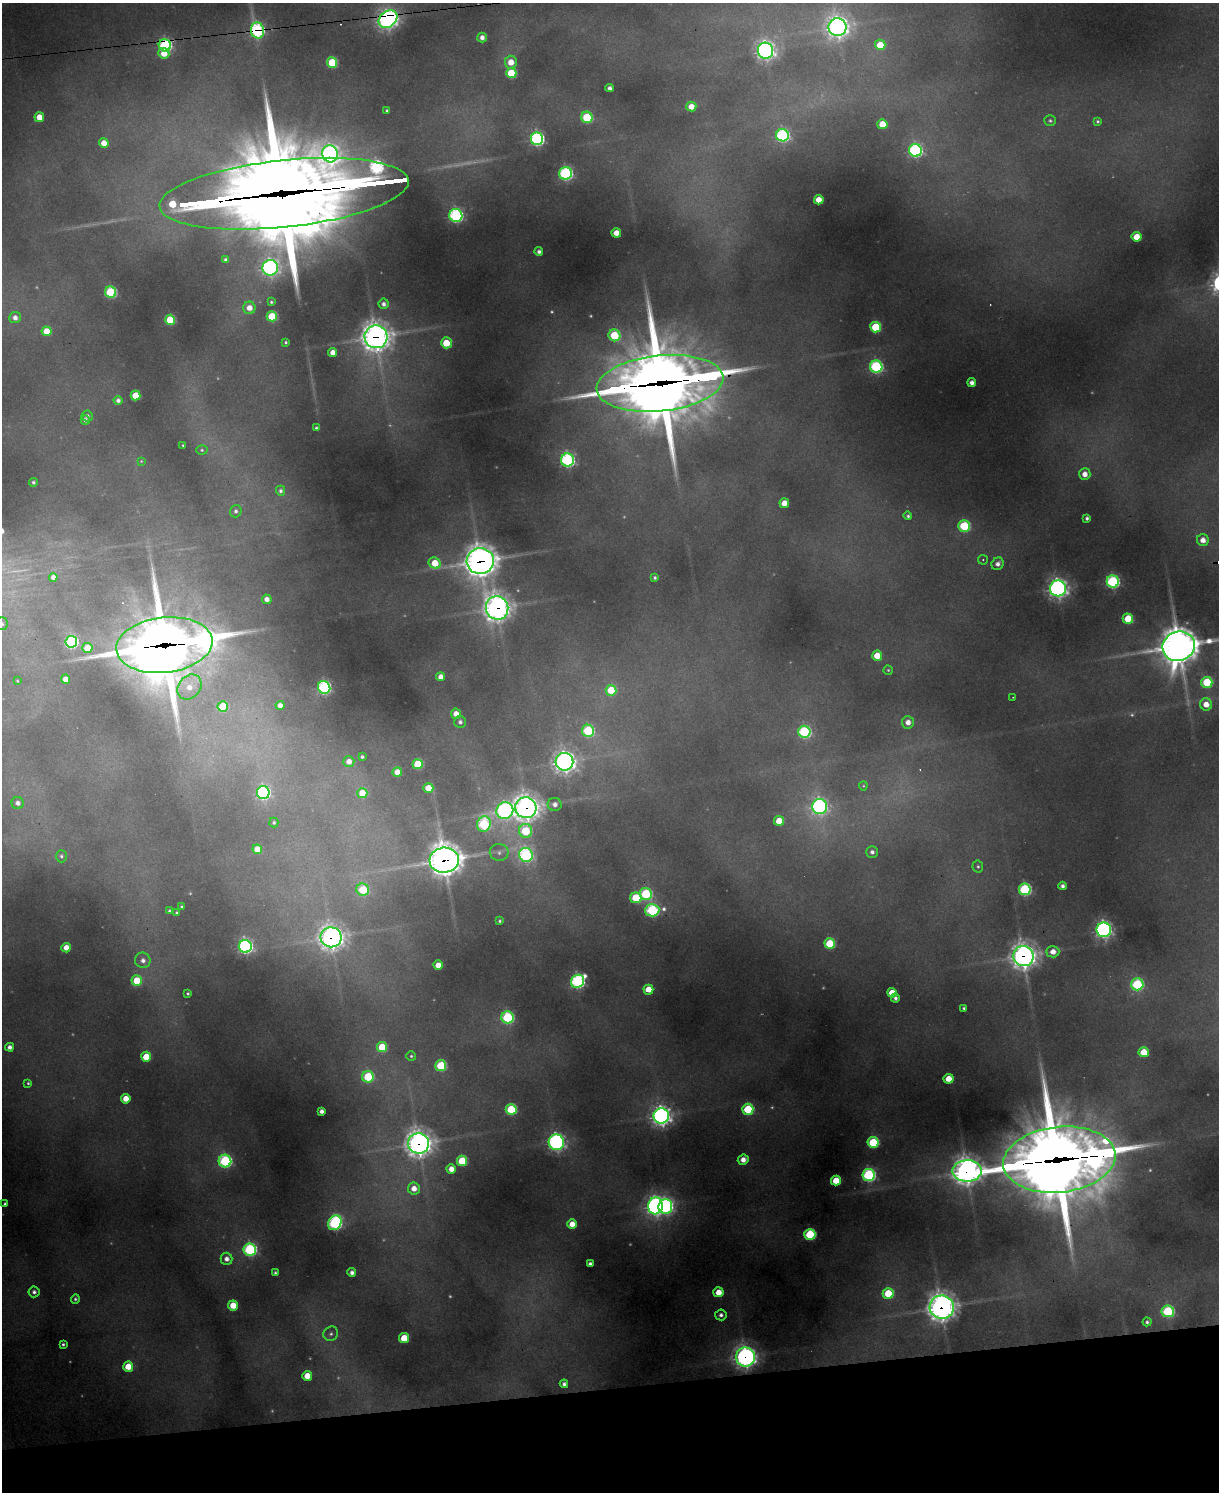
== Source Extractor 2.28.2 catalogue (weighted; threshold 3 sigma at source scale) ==
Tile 10 of 4 x 3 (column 2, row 3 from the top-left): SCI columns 1218-2434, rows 248-1737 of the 4869 x 4851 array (HDU 1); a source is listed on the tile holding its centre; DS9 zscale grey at full resolution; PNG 1221 x 1494 px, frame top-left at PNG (2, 3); each listed source drawn as its Kron ellipse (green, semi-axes under 4 px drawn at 4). Shown black and unused: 7% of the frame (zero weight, under 2 of 3 exposures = <1% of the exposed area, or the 3 px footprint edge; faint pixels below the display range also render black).
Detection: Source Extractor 2.28.2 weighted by HDU 2 'WHT'; one run over the whole footprint, this tile lists its part. Background 0.716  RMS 0.024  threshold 0.108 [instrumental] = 3 sigma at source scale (4.5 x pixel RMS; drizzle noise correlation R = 1.50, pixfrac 1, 0.05/0.05 arcsec/px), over >= 5 px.
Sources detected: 231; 16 too faint to see at this stretch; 3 cosmic-ray / hot-pixel residue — neither listed nor drawn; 4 inside a brighter listed object's ellipse — not listed separately; the other 208 listed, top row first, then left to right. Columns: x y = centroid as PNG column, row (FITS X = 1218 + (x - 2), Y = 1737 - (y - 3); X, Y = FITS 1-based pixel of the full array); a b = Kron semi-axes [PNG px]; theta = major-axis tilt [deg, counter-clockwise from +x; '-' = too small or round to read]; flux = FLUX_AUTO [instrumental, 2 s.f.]
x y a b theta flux
388 19 10 7 40 1500
837 27 9 9 - 1900
257 30 8 6 -76 420
482 37 5 4 - 15
165 45 6 6 - 460
880 45 5 5 - 53
766 51 8 7 - 1300
164 53 5 5 - 44
332 62 5 5 - 170
511 62 6 6 - 39
511 73 5 5 - 150
610 88 4 4 - 11
691 106 5 5 - 34
387 111 4 4 - 4.8
39 117 5 5 - 39
587 117 6 5 - 190
1050 121 6 5 - 5.6
1097 121 4 4 - 4.4
882 124 5 5 - 58
782 135 6 6 - 510
537 139 6 6 - 680
104 143 5 4 - 34
915 150 6 6 - 610
330 154 8 8 - 990
566 173 6 6 - 570
284 194 125 33 6 63000
819 200 5 4 - 44
456 215 6 6 - 570
616 233 5 4 - 35
1137 237 5 5 - 61
539 251 4 4 - 9.8
226 260 4 4 - 10
270 268 8 7 - 830
111 292 6 5 - 300
271 302 4 3 - 4.3
384 304 5 5 - 12
249 308 6 6 - 31
272 316 5 5 - 130
15 318 6 5 - 16
170 320 5 5 - 150
876 327 5 5 - 150
46 331 5 4 - 51
614 335 6 5 - 160
376 337 11 11 - 3100
286 342 4 4 - 4.7
446 343 5 5 - 67
333 352 4 4 - 28
876 367 6 6 - 480
660 383 63 28 6 29000
972 383 4 4 - 16
135 395 5 5 - 88
118 400 4 4 - 10
87 416 5 5 - 6.9
85 420 5 4 - 8.6
316 428 3 3 - 5.7
183 445 3 3 - 3.1
202 450 5 5 - 4.5
567 460 6 6 - 580
141 461 4 3 - 2.3
1085 474 6 6 - 26
33 482 4 4 - 6.1
281 491 5 4 - 7.9
784 503 5 5 - 30
236 511 6 6 - 7.6
908 516 4 4 - 5.5
1087 518 4 3 - 6.8
964 526 6 5 - 250
1203 540 6 6 - 24
983 560 5 4 - 3.3
480 561 13 13 - 3600
435 563 6 5 - 79
998 564 6 6 - 14
53 577 4 4 - 14
655 578 4 4 - 5.7
1113 582 6 6 - 520
1058 588 8 8 - 1200
267 599 5 4 - 18
497 608 12 11 - 2200
1128 619 5 5 - 100
2 624 6 6 - 6.3
71 642 6 6 - 460
164 645 48 27 6 18000
1179 646 16 14 18 5800
87 648 5 5 - 66
877 656 5 5 - 58
888 670 5 4 - 3.5
441 677 4 4 - 21
65 679 4 4 - 29
17 681 3 2 - 2.3
1207 682 5 5 - 160
189 687 13 11 49 41
324 687 7 6 - 630
611 690 5 5 - 100
1013 697 2 2 - 1.4
1206 704 6 6 - 35
280 705 4 4 - 17
223 706 5 5 - 110
456 714 5 5 - 28
460 722 6 6 - 9.8
908 722 6 6 - 22
588 731 6 6 - 280
804 732 6 6 - 460
362 757 3 3 - 5.3
349 761 5 5 - 21
564 762 9 8 - 1600
418 764 5 5 - 160
397 772 5 4 - 34
863 786 4 4 - 2.7
428 788 5 5 - 47
263 793 6 6 - 550
362 793 5 5 - 62
18 803 6 6 - 14
555 804 7 6 - 16
820 807 7 7 - 860
526 808 10 10 - 2500
505 810 8 8 - 730
779 821 5 5 - 57
274 823 5 4 - 4.8
484 824 8 6 69 380
525 831 7 6 - 190
257 849 5 5 - 53
499 852 9 8 - 12
872 852 5 5 - 10
526 855 7 7 - 510
61 856 6 5 - 5.9
444 860 14 12 6 4100
978 866 6 5 - 4.7
1063 886 4 4 - 11
1025 889 6 6 - 400
363 890 6 6 - 150
646 894 6 6 - 280
636 898 6 5 - 150
181 906 3 3 - 3.4
652 910 7 6 - 460
169 911 3 3 - 5.3
177 913 3 3 - 5.1
500 921 3 3 - 4.4
1104 930 7 7 - 860
331 937 10 10 - 1900
830 943 5 5 - 160
245 946 6 6 - 780
66 948 5 4 - 31
1053 952 6 5 - 27
1023 956 10 10 - 2300
143 960 8 7 - 15
438 965 4 4 - 40
137 981 5 5 - 100
578 981 7 6 - 660
1137 984 6 6 - 330
648 990 5 5 - 53
188 993 3 3 - 4.6
892 993 5 4 - 49
895 998 4 4 - 8.3
964 1008 3 3 - 4.4
507 1017 6 6 - 360
10 1047 4 4 - 13
382 1047 5 5 - 100
1144 1052 5 5 - 69
411 1056 5 5 - 4.6
146 1057 5 5 - 80
441 1066 5 5 - 200
368 1077 6 6 - 190
948 1079 5 5 - 49
28 1083 4 3 - 3.6
126 1099 5 5 - 39
511 1109 5 5 - 200
748 1109 5 5 - 180
321 1111 4 4 - 12
661 1116 8 7 - 1600
556 1142 8 7 - 810
873 1142 5 5 - 210
419 1143 10 10 - 2600
743 1160 5 5 - 26
1059 1160 56 33 6 29000
225 1161 6 6 - 430
462 1161 5 5 - 140
451 1169 4 4 - 30
967 1171 14 10 1 2800
869 1175 6 6 - 550
836 1181 5 5 - 77
414 1188 6 6 - 28
5 1204 4 3 - 5.5
655 1206 8 7 - 1100
665 1206 7 7 - 700
335 1223 8 6 56 610
572 1224 5 4 - 35
810 1234 5 5 - 230
250 1250 6 6 - 500
226 1259 6 6 - 18
590 1264 4 4 - 10
275 1273 3 3 - 4.5
352 1273 4 4 - 13
34 1292 5 5 - 10
718 1292 5 5 - 41
888 1293 5 5 - 120
75 1299 5 4 - 5.2
233 1305 5 5 - 65
942 1307 12 11 - 2300
1168 1311 6 6 - 310
721 1315 6 5 - 10
1147 1322 4 4 - 7
331 1334 7 7 - 8.7
404 1338 5 5 - 100
63 1344 4 3 - 5.1
745 1357 9 9 - 1500
128 1367 5 5 - 62
307 1376 5 5 - 45
564 1384 4 4 - 10
Overlapping masked pixels (flux is a lower limit): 18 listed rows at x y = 388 19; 257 30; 165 45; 284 194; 376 337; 660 383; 480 561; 497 608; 164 645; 526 808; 444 860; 331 937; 1023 956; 419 1143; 1059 1160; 967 1171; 942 1307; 745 1357
Isophote crosses this tile's border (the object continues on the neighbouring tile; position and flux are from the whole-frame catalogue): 2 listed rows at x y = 2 624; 1179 646